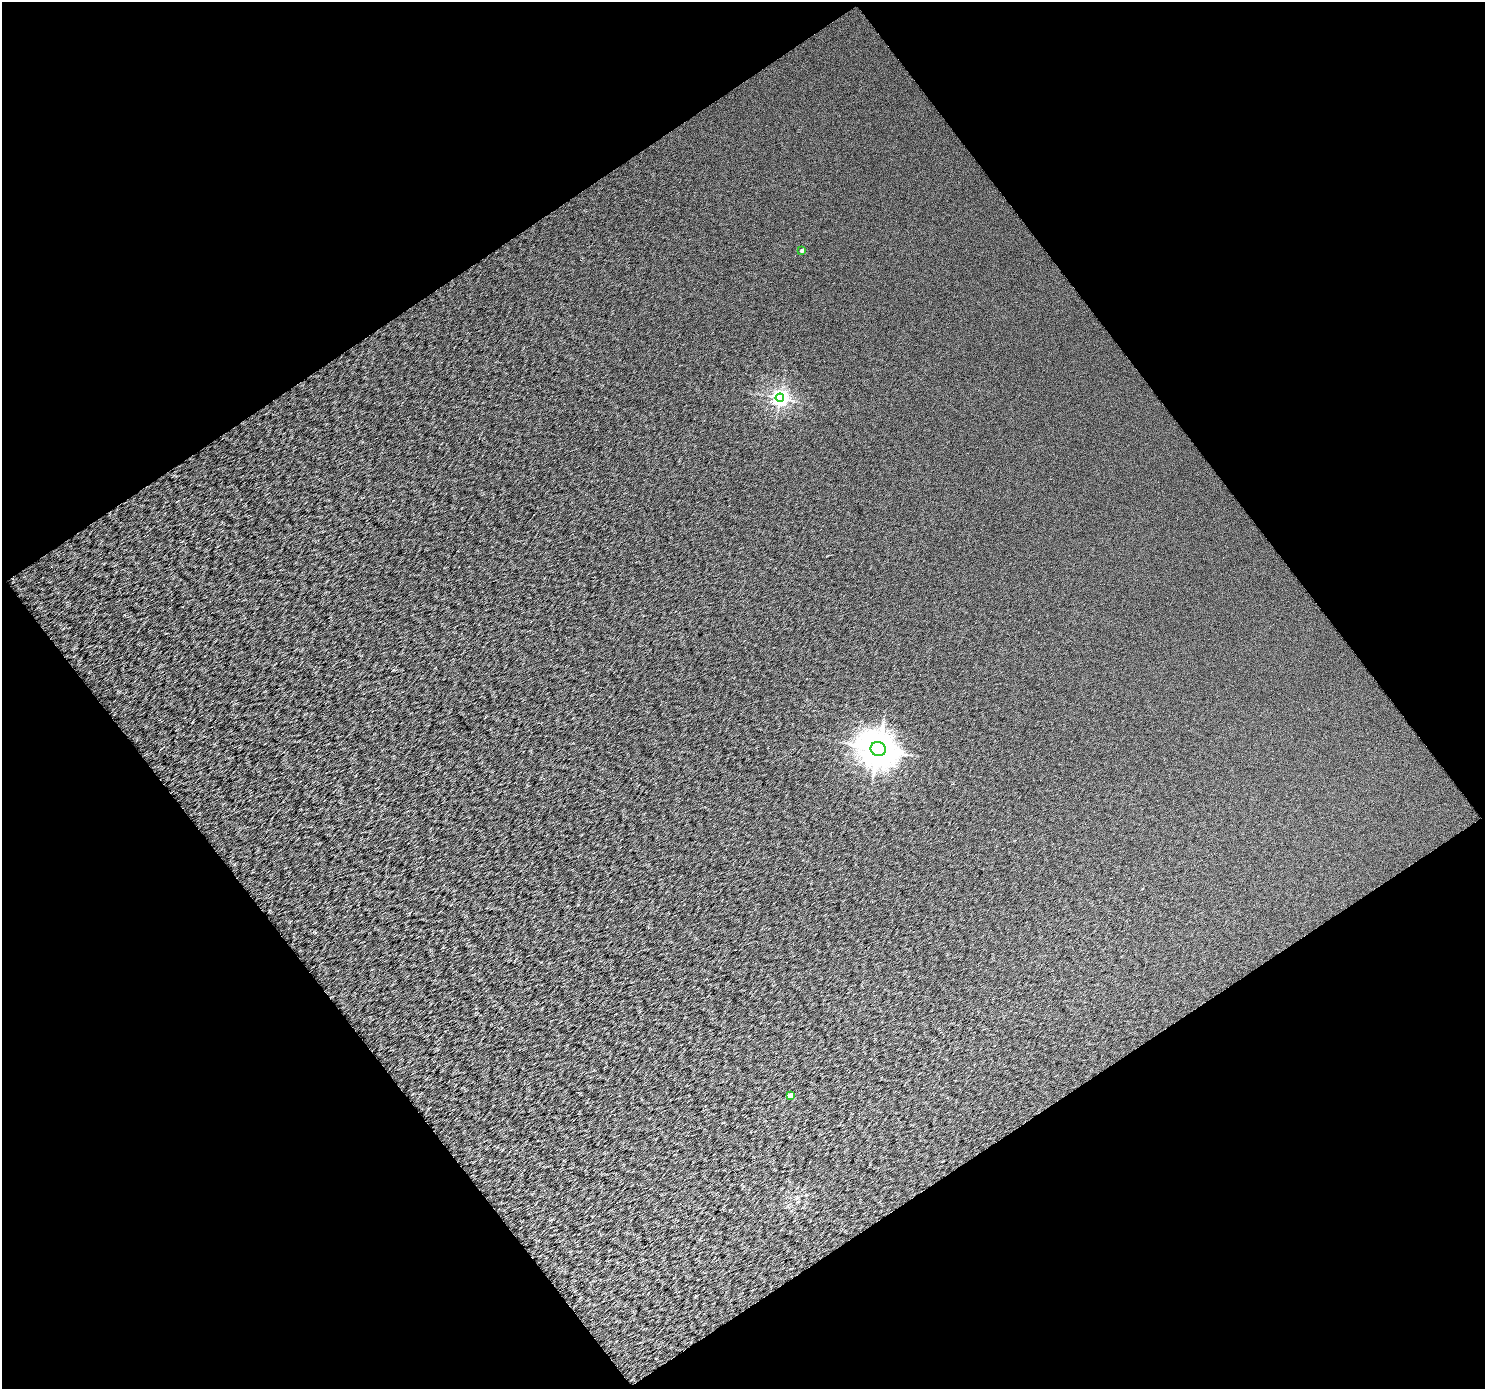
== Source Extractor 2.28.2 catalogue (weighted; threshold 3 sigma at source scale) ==
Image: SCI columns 1-2965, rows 91-2863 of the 2965 x 2934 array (HDU 1 of 3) = the unmasked area's bounding box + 8 px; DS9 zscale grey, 2 x 2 block average (1 PNG px = mean of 2 x 2 image px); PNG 1487 x 1391 px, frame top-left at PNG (2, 2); each listed source drawn as its Kron ellipse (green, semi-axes under 4 px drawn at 4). Shown black and unused: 49% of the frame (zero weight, under 3 of 6 exposures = <1% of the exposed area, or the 3 px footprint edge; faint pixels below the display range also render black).
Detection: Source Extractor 2.28.2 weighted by HDU 2 'WHT'. Background 0.0162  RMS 0.061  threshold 0.251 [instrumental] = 3 sigma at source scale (4.09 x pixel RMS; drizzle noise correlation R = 1.36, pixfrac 0.8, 0.0396/0.0396 arcsec/px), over >= 5 px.
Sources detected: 4; all 4 listed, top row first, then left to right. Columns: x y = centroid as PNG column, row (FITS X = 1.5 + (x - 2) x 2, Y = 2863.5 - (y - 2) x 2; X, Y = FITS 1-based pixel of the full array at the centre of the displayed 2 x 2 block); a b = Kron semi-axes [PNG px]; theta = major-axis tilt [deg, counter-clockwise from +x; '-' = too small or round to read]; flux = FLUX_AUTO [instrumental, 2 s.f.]
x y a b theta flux
802 251 2 2 - 49
780 398 4 4 - 5100
878 749 8 7 - 29000
790 1095 3 2 - 110